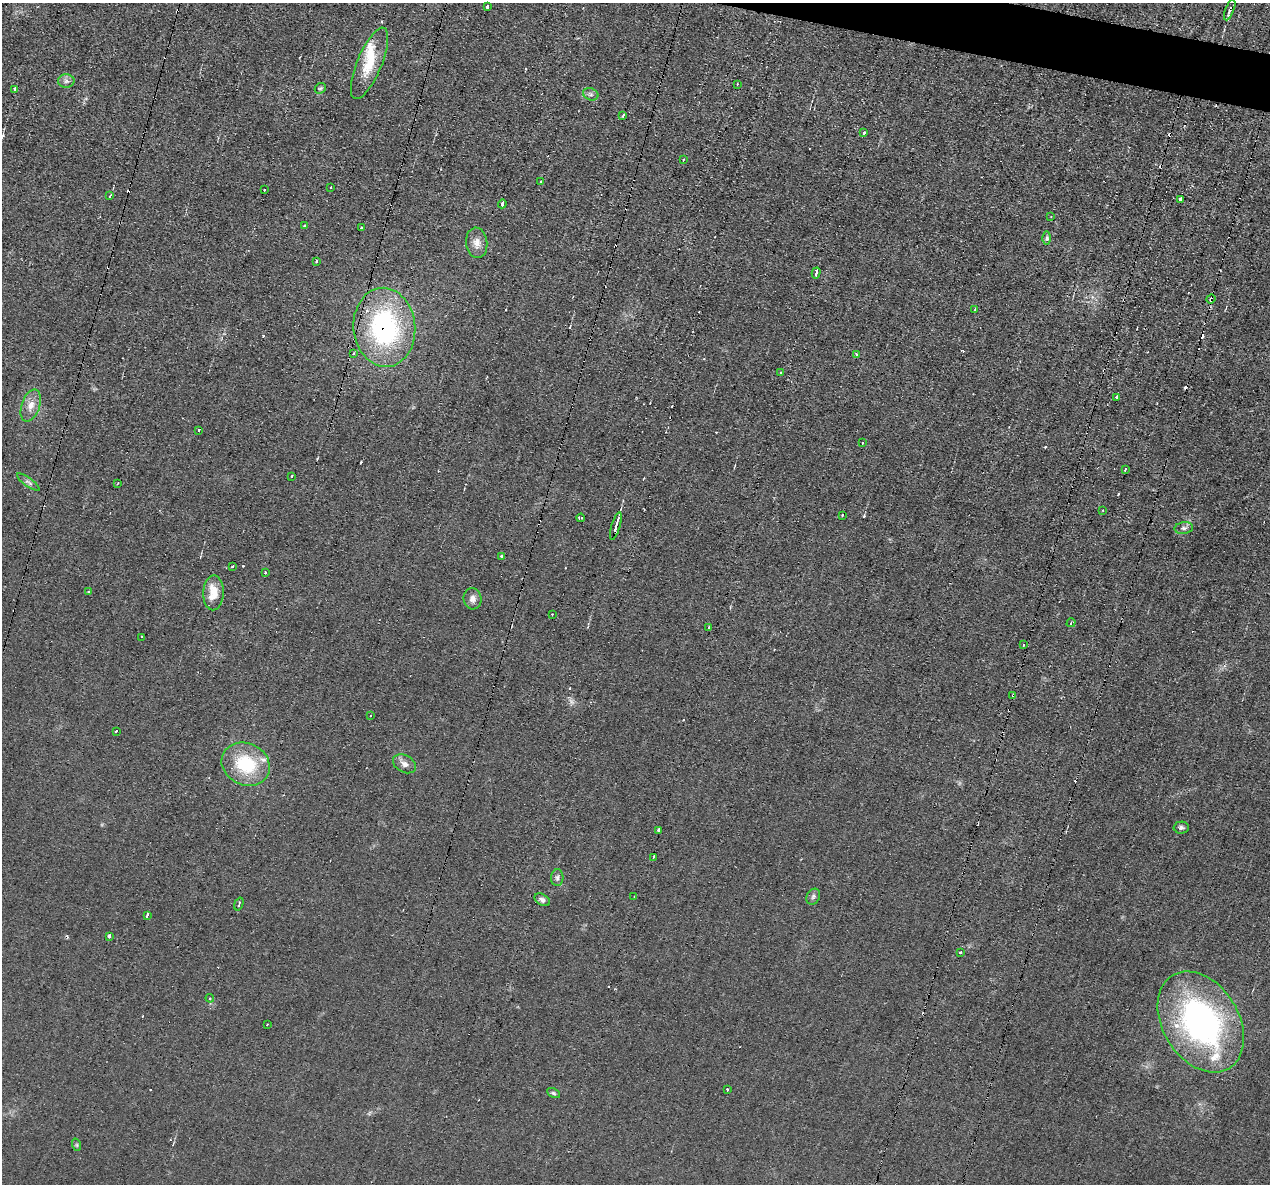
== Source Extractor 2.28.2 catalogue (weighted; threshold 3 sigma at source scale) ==
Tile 10 of 4 x 4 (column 2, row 3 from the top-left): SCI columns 1269-2536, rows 1427-2608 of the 5071 x 5095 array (HDU 1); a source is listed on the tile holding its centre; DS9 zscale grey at full resolution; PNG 1272 x 1186 px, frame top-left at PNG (2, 3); each listed source drawn as its Kron ellipse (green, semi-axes under 4 px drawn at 4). Shown black and unused: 2% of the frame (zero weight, under 2 of 3 exposures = <1% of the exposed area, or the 3 px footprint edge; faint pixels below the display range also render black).
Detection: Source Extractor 2.28.2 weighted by HDU 2 'WHT'; one run over the whole footprint, this tile lists its part. Background 0.0451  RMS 0.0069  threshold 0.031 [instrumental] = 3 sigma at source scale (4.5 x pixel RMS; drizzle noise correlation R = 1.50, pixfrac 1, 0.05/0.05 arcsec/px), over >= 5 px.
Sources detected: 115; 1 too faint to see at this stretch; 33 cosmic-ray / hot-pixel residue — neither listed nor drawn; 5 inside a brighter listed object's ellipse — not listed separately; the other 76 listed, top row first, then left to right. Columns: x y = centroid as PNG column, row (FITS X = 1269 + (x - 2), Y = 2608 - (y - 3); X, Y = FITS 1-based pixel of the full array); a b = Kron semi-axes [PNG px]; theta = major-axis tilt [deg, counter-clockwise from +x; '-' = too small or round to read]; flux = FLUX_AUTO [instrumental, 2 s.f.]
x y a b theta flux
487 6 3 3 - 1.8
1230 10 11 3 69 2.2
369 63 38 12 67 20
66 81 8 6 1 2.5
737 84 2 2 - 0.64
320 88 6 5 - 1.2
14 89 4 3 - 4.9
591 94 8 6 -21 1.8
623 115 3 2 - 1.5
864 133 3 3 - 2.7
683 160 3 3 - 0.63
540 182 4 3 - 0.85
331 187 3 2 - 0.88
264 190 3 2 - 0.69
110 196 3 2 - 0.96
1180 199 4 3 - 5.2
502 204 4 3 - 4.4
1051 217 3 3 - 0.79
304 225 3 2 - 0.67
361 228 3 3 - 0.85
1047 238 7 4 -89 1.4
477 243 15 10 -83 6.1
316 261 4 2 - 0.67
816 273 5 3 - 14
1211 299 5 3 - 17
975 310 4 3 - 2.3
384 327 39 31 -84 120
354 353 3 3 - 1.1
856 354 3 3 - 2.8
780 373 3 3 - 1.4
1117 397 3 3 - 4.4
31 405 17 9 71 7.4
199 430 3 2 - 2.1
863 443 3 3 - 1.3
1125 470 3 3 - 2.1
292 476 3 3 - 1.5
28 482 13 4 -36 2.1
118 483 3 2 - 0.48
1102 510 3 2 - 0.76
842 515 3 2 - 0.8
581 518 4 3 - 2.5
616 526 14 3 74 6.2
1184 528 9 6 7 2
501 556 4 3 - 3.4
232 566 3 2 - 0.88
265 572 3 2 - 0.94
88 592 3 2 - 0.94
213 593 17 10 88 13
472 599 10 9 - 4
552 614 3 2 - 1
1071 623 4 3 - 1.2
709 627 3 2 - 1.8
142 637 3 3 - 1.6
1024 645 3 2 - 0.75
1013 695 3 3 - 1.5
370 716 2 2 - 0.7
116 731 3 3 - 1.3
246 764 25 20 -26 38
404 764 12 8 -29 4
1181 828 7 6 - 1.8
659 830 4 3 - 4.3
653 857 3 3 - 1.1
557 878 8 6 87 2
634 897 3 2 - 0.69
813 897 8 6 62 1.9
542 900 8 5 -31 2.5
239 904 7 2 71 1.1
147 915 4 3 - 3.1
109 936 3 3 - 25
960 953 3 3 - 2
210 998 4 4 - 1
1201 1022 54 38 -58 200
267 1024 3 2 - 0.55
727 1089 3 3 - 2.2
553 1093 7 4 -27 1.2
77 1145 6 4 -72 0.98
Overlapping masked pixels (flux is a lower limit): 4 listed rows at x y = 1230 10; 1211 299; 384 327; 1013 695
Unlisted compact peaks at least as high as the median listed source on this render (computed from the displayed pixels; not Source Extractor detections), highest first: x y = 864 516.